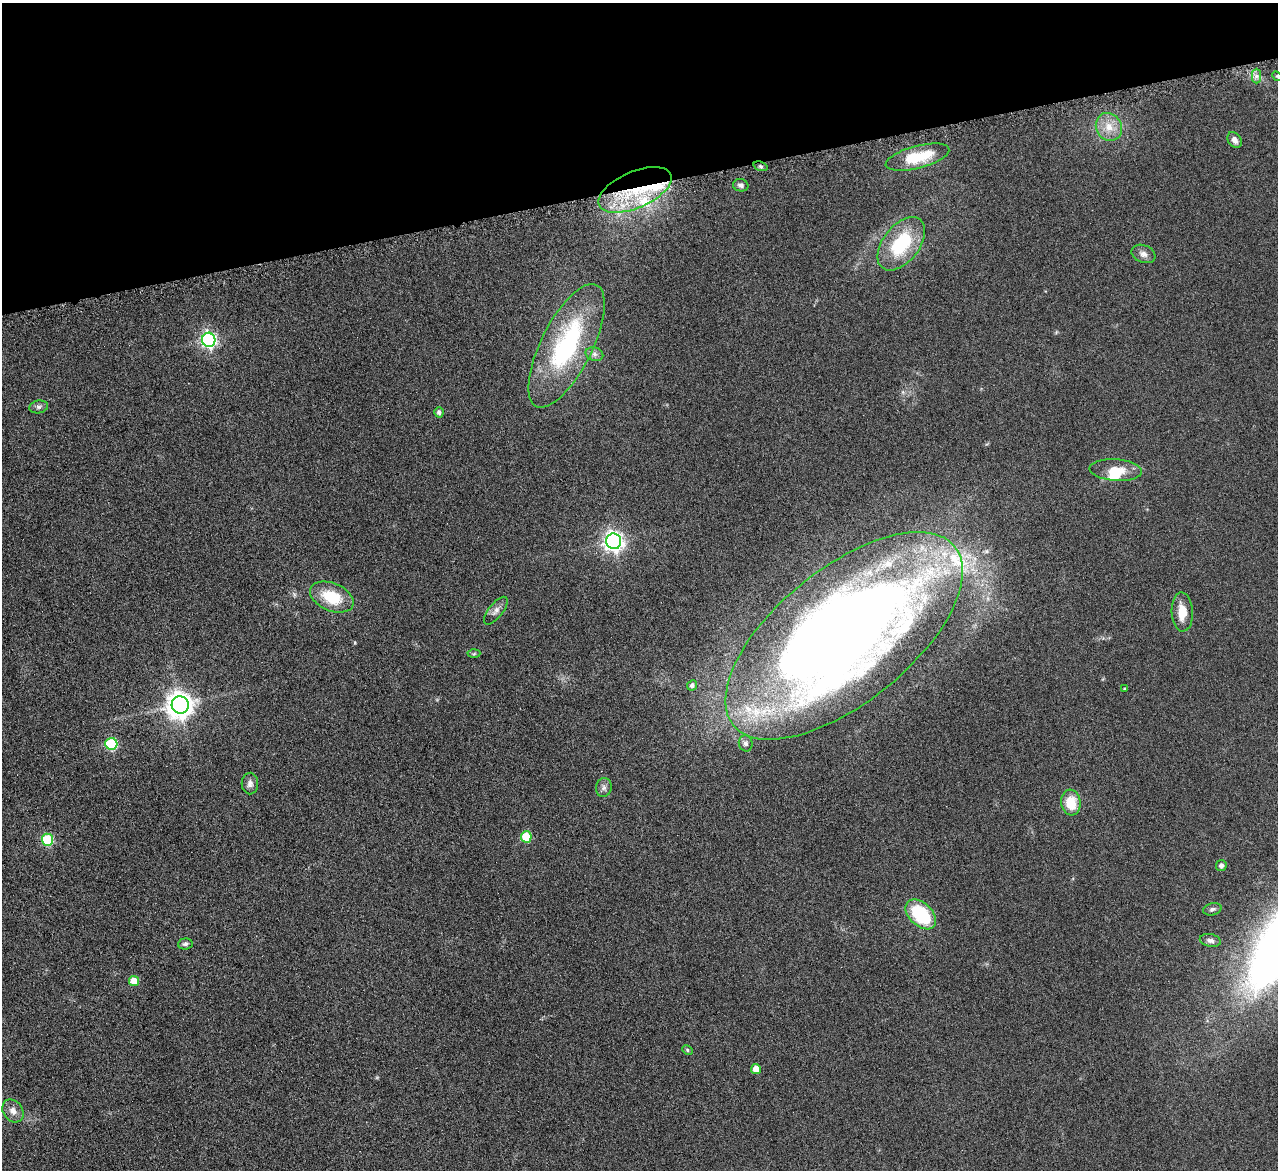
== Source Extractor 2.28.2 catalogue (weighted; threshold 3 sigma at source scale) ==
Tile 3 of 4 x 4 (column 3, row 1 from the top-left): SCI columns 2558-3833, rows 3775-4942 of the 5114 x 5096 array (HDU 1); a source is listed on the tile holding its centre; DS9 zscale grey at full resolution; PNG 1280 x 1172 px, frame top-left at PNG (2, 3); each listed source drawn as its Kron ellipse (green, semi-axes under 4 px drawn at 4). Shown black and unused: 16% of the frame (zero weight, under 4 of 8 exposures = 1% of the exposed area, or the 3 px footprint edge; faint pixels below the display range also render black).
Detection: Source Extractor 2.28.2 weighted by HDU 2 'WHT'; one run over the whole footprint, this tile lists its part. Background 0.0891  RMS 0.0087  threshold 0.0355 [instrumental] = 3 sigma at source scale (4.09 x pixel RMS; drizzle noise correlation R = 1.36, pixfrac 0.8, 0.05/0.05 arcsec/px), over >= 5 px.
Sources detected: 45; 4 inside a brighter listed object's ellipse — not listed separately; the other 41 listed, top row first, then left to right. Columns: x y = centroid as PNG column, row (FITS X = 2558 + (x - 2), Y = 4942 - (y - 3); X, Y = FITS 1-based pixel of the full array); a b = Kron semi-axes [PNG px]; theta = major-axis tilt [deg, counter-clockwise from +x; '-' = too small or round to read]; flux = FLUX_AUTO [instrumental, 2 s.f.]
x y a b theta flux
1256 76 7 4 90 2.6
1277 76 5 4 - 0.96
1109 127 14 12 -57 12
1235 140 8 6 -56 3.8
917 157 33 11 15 31
761 166 7 4 -20 1.7
741 185 8 6 -14 2.7
635 190 39 18 23 61
901 244 31 18 52 50
1143 254 12 8 -21 4.6
209 340 7 6 - 220
567 346 68 25 63 110
594 354 9 6 -15 2.9
39 407 9 6 10 2.6
439 412 5 4 - 2.7
1116 470 26 11 -4 15
614 541 8 7 - 420
332 597 23 14 -23 29
496 611 17 7 51 4.6
1182 612 19 10 -87 15
844 636 142 67 39 1300
474 654 6 4 3 1.1
692 685 5 4 - 2.4
1125 689 3 3 - 0.99
180 705 8 8 - 910
746 743 8 7 - 2.6
111 744 6 6 - 74
250 783 11 8 89 3.7
604 788 9 8 - 3.1
1071 803 13 10 -84 19
526 837 5 5 - 32
47 840 6 5 - 61
1221 866 5 5 - 2.6
1212 909 9 6 15 2.1
921 914 18 11 -43 55
1210 940 10 6 -11 2.9
185 944 7 5 5 2.2
134 981 5 5 - 12
687 1050 5 4 - 1.3
756 1069 5 5 - 11
13 1111 12 9 -54 5.5
Overlapping masked pixels (flux is a lower limit): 1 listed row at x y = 635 190
Isophote crosses this tile's border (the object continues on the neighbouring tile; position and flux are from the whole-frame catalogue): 1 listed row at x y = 1277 76